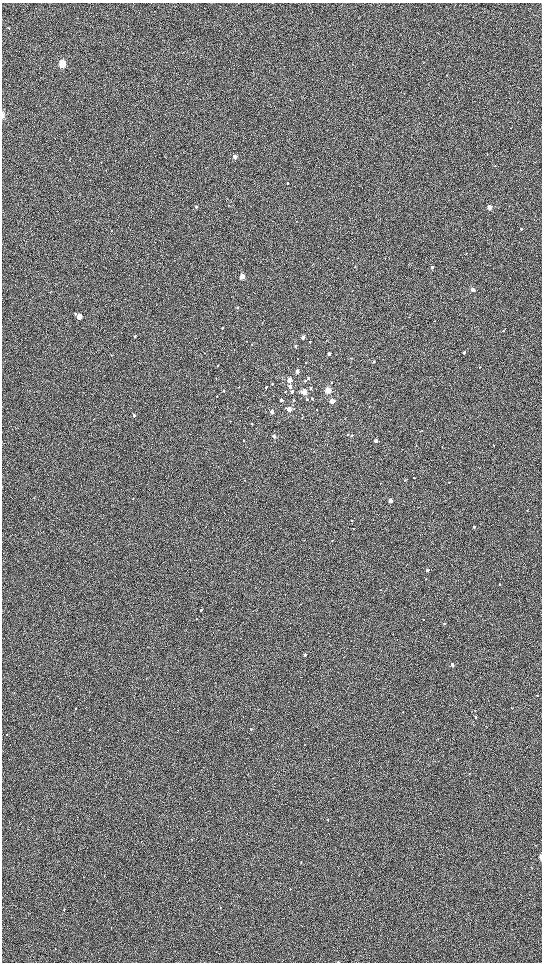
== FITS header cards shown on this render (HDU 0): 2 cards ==
NAXIS1  =                 1080 / length of data axis 1
NAXIS2  =                 1920 / length of data axis 2

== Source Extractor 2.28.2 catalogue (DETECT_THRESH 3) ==
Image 1080 x 1920 px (HDU 0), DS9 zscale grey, zoomed out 1/2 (1 PNG px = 2 x 2 image px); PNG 544 x 964 px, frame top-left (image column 1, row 1919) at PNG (2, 3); no overlay
Background 604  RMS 57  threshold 172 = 3 sigma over >= 5 px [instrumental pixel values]
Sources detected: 105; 1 cannot appear on this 1/2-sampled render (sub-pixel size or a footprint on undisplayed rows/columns) and is not listed; the other 104 listed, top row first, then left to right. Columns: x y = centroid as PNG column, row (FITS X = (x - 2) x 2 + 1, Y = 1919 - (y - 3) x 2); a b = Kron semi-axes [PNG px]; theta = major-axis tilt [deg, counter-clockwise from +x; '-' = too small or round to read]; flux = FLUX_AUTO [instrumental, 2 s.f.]
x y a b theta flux
62 64 4 3 - 920000
404 93 2 2 - 3800
2 115 8 2 -90 24000
235 157 3 3 - 95000
495 165 2 2 - 4600
288 183 3 2 - 8200
196 207 4 3 - 18000
490 207 3 3 - 210000
521 229 2 2 - 12000
112 231 3 2 - 4700
466 254 2 2 - 5300
355 267 3 2 - 4900
432 267 3 3 - 27000
242 276 3 3 - 250000
472 290 3 2 - 120000
237 307 3 3 - 9400
75 314 4 3 - 11000
79 317 3 3 - 220000
409 317 3 2 - 4600
434 321 2 2 - 3600
223 328 3 2 - 7100
503 330 3 2 - 6700
135 336 3 3 - 12000
303 337 3 2 - 77000
310 342 3 2 - 12000
252 344 3 2 - 5800
295 346 3 2 - 17000
464 353 2 2 - 29000
329 354 3 2 - 37000
351 358 3 2 - 6400
374 361 3 2 - 11000
305 363 2 2 - 5100
218 365 2 2 - 7800
297 371 4 3 - 38000
308 378 3 2 - 14000
289 380 3 3 - 200000
305 381 3 2 - 15000
331 382 2 2 - 9500
272 384 2 2 - 12000
290 386 3 2 - 58000
266 387 3 2 - 10000
311 388 3 2 - 12000
328 390 3 3 - 510000
224 391 3 2 - 9100
285 392 3 2 - 5100
292 392 3 3 - 26000
304 392 3 3 - 320000
217 396 3 2 - 7100
312 398 2 2 - 13000
307 399 2 2 - 16000
281 400 3 2 - 37000
293 400 3 3 - 7500
332 401 3 3 - 190000
289 409 3 3 - 150000
317 410 2 2 - 4400
272 412 3 2 - 84000
134 415 3 3 - 17000
252 424 3 2 - 11000
348 435 3 2 - 8300
351 435 3 2 - 11000
274 436 3 3 - 56000
243 441 2 2 - 9400
376 441 3 2 - 74000
416 445 3 2 - 4100
493 445 3 2 - 5900
480 467 3 2 - 4100
414 478 2 2 - 7300
245 480 3 2 - 3500
405 480 3 3 - 7400
449 482 2 2 - 4800
390 500 3 2 - 110000
527 510 3 2 - 6600
352 520 3 2 - 17000
474 527 2 2 - 27000
353 529 2 2 - 4900
332 540 2 2 - 7100
427 570 2 2 - 34000
426 579 3 2 - 6400
499 585 3 2 - 7200
380 590 2 2 - 3600
201 610 2 2 - 14000
423 619 2 2 - 4400
444 624 3 2 - 10000
305 655 2 2 - 29000
452 665 2 2 - 53000
537 695 3 2 - 5700
76 708 3 2 - 8500
512 708 3 2 - 5300
475 711 3 2 - 4900
403 712 2 2 - 4700
476 717 3 2 - 10000
251 729 3 2 - 7600
90 730 3 2 - 3700
6 734 2 2 - 5700
469 773 3 2 - 7000
328 820 3 2 - 5600
247 833 2 1 - 3000
541 857 4 2 - 100000
531 868 4 1 - 4300
84 877 2 1 - 3000
220 907 2 2 - 3300
64 909 2 2 - 6000
191 927 2 2 - 4200
338 962 2 2 - 5300
At the frame edge (FLAGS 8, measured only in part): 3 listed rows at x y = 2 115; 541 857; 338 962
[1 sub-pixel or undisplayed-footprint detection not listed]